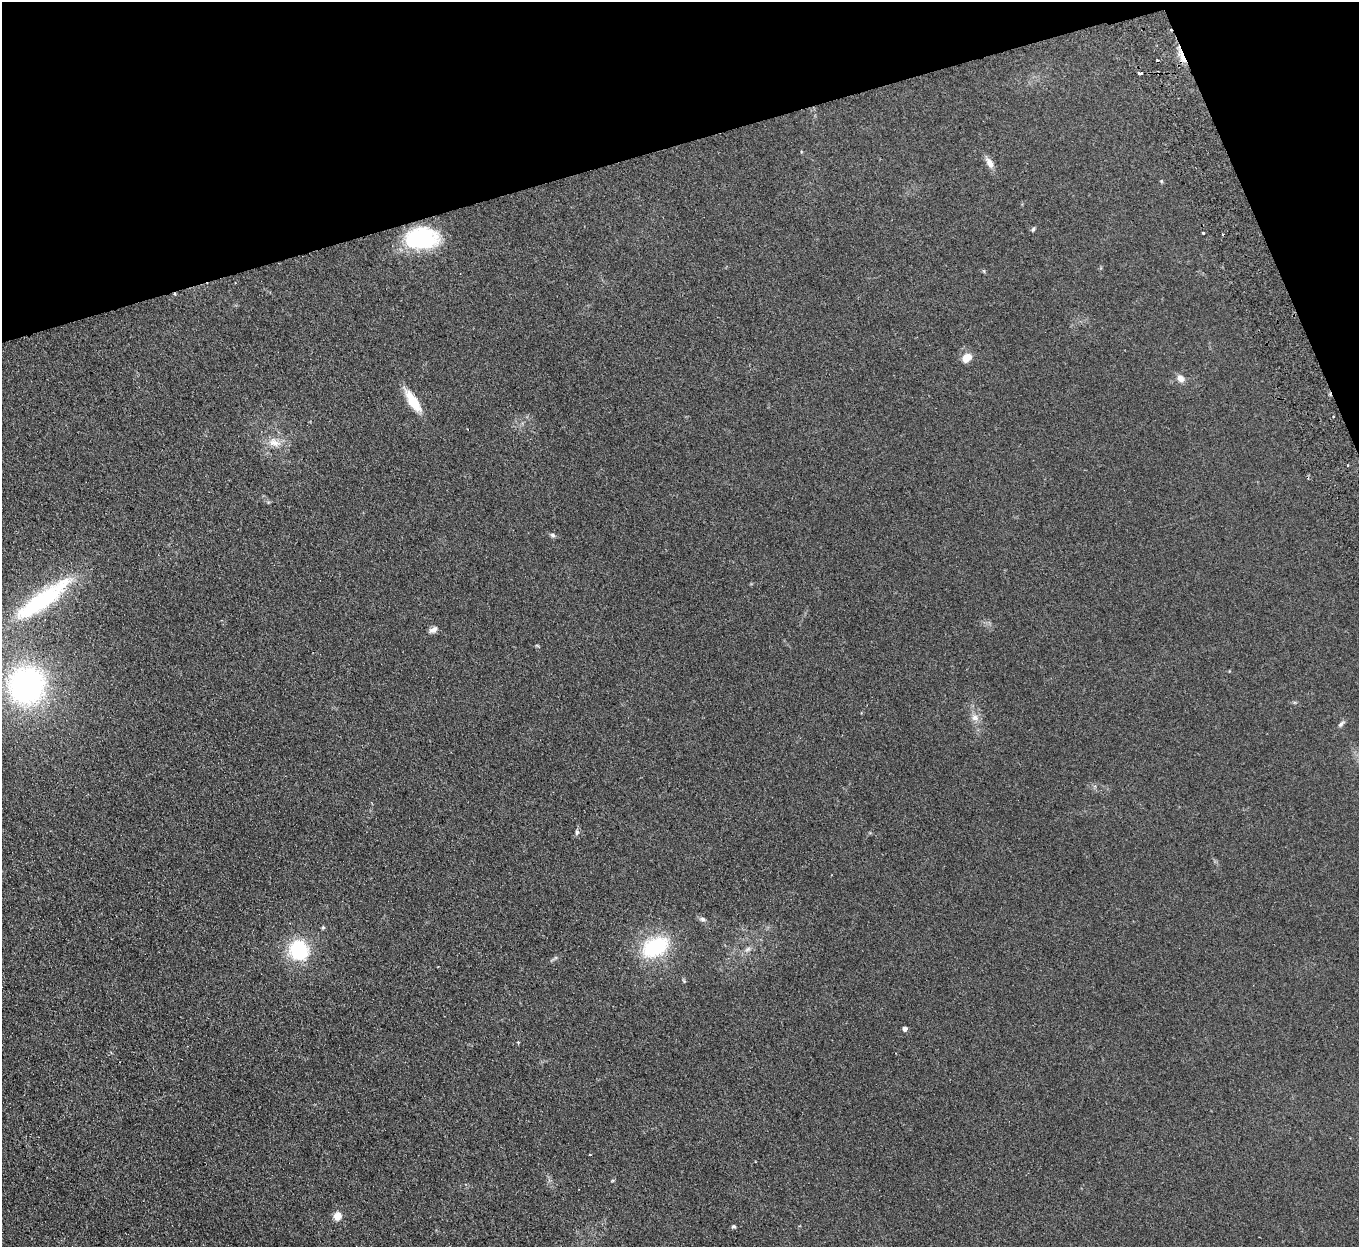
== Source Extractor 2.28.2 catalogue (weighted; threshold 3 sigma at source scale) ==
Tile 3 of 4 x 4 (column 3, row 1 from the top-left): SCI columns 2770-4126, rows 3911-5155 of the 5539 x 5457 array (HDU 1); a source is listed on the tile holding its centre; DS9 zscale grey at full resolution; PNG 1361 x 1249 px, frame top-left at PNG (2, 2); no overlay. Shown black and unused: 14% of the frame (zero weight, under 2 of 3 exposures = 3% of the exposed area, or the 3 px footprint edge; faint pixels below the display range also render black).
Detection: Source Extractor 2.28.2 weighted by HDU 2 'WHT'; one run over the whole footprint, this tile lists its part. Background 0.189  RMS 0.014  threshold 0.0608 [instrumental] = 3 sigma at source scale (4.5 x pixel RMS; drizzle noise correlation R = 1.50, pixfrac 1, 0.05/0.05 arcsec/px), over >= 5 px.
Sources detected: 34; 1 inside a brighter object's white glare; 2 cosmic-ray / hot-pixel residue — not listed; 1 inside a brighter listed object's ellipse — not listed separately; the other 30 listed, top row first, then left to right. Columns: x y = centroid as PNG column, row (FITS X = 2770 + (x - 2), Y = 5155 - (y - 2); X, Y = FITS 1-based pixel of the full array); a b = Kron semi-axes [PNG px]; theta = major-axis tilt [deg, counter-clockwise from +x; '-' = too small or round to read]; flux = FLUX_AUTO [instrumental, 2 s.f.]
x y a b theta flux
1182 57 23 5 -67 13
1140 73 6 3 0 7
990 163 15 7 -63 8.5
1161 181 5 5 - 1.4
1033 229 6 4 72 2.1
1203 233 3 3 - 2.4
422 238 35 22 2 110
967 357 11 8 35 16
1180 378 10 8 -37 7.8
413 401 25 9 -56 33
467 429 3 2 - 0.76
274 443 19 11 -19 15
1347 465 3 2 - 0.96
553 535 7 5 -4 2.8
43 600 58 24 34 120
433 630 11 7 29 5.7
26 685 33 32 - 310
975 717 11 10 - 8.3
1341 724 10 5 44 3.3
577 832 8 5 89 3.2
703 919 7 5 -5 3
323 927 6 4 -70 1.8
655 947 32 20 29 87
748 949 9 6 27 4.1
299 950 18 16 -68 87
905 1029 4 4 - 6.7
518 1042 4 3 - 1
590 1154 3 2 - 1.3
338 1216 5 5 - 35
734 1226 6 4 -1 1.9
Overlapping masked pixels (flux is a lower limit): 1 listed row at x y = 1182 57
Isophote crosses this tile's border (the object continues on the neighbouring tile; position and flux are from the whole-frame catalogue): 1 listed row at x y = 26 685